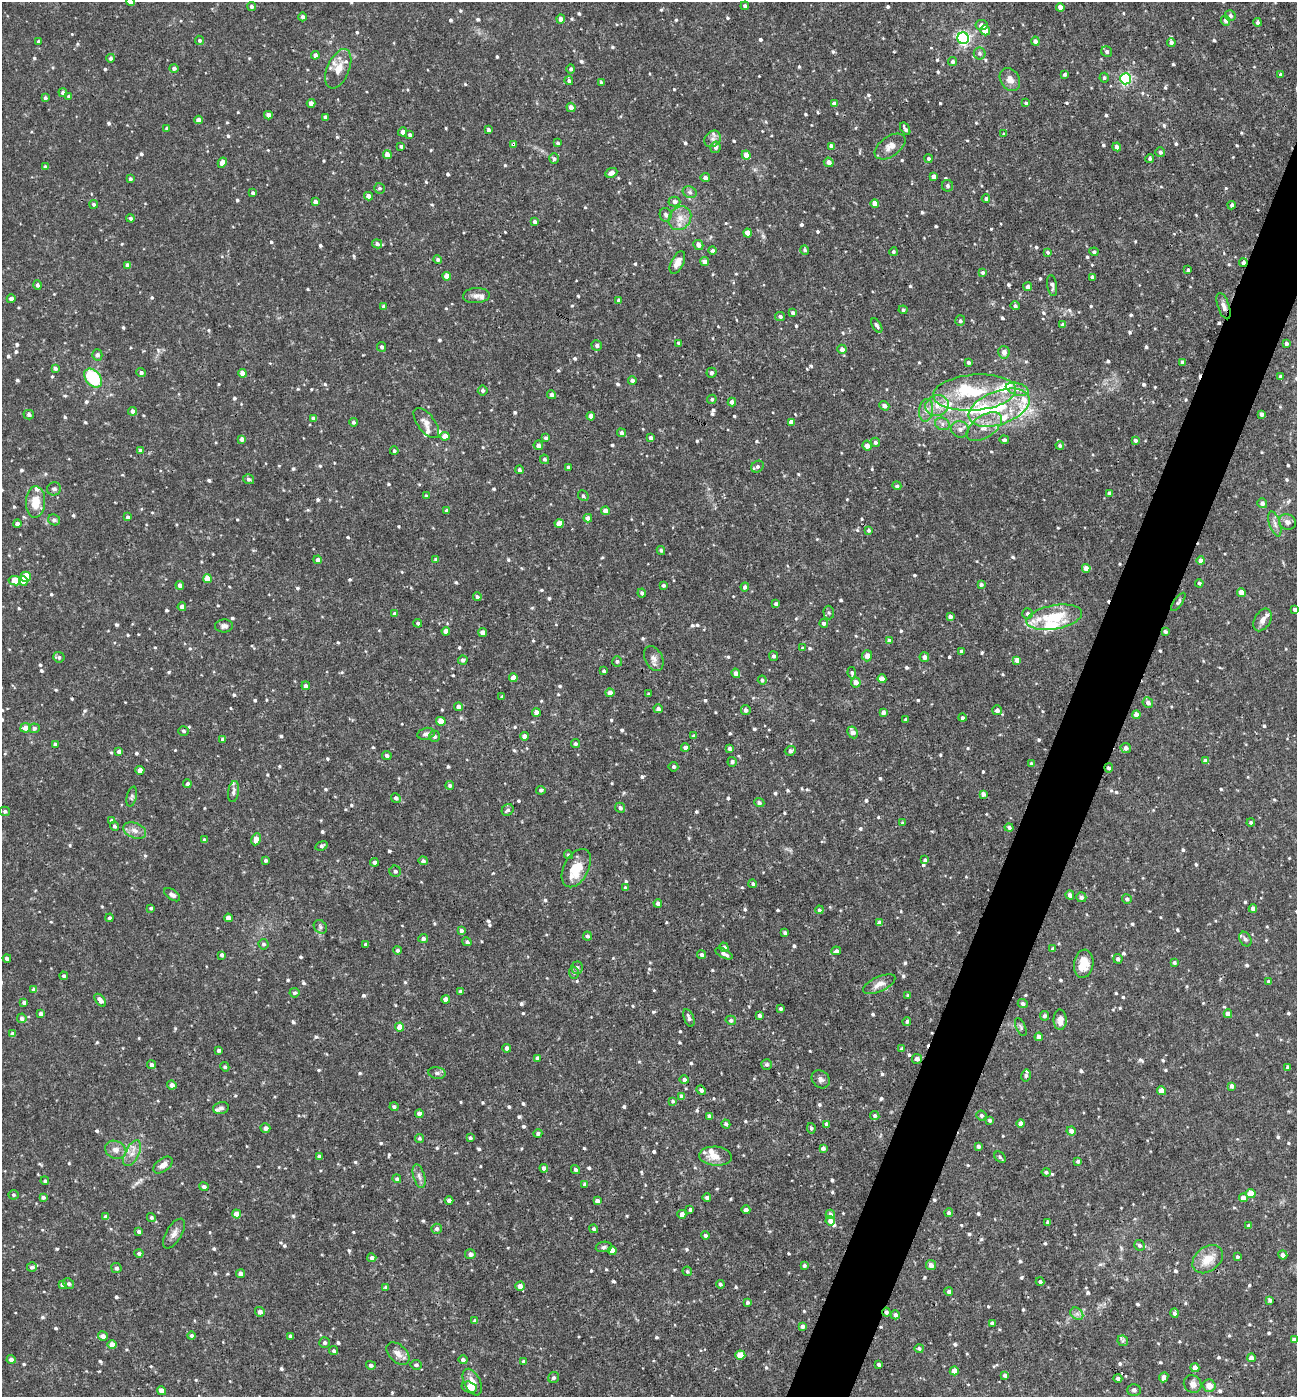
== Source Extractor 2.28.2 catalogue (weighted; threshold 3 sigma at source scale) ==
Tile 10 of 4 x 4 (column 2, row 3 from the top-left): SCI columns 1435-2729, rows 1396-2790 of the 5592 x 5579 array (HDU 1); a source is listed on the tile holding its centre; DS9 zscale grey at full resolution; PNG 1299 x 1399 px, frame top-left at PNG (2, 2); each listed source drawn as its Kron ellipse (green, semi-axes under 4 px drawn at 4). Shown black and unused: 4% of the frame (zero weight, under 3 of 4 exposures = <1% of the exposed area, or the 3 px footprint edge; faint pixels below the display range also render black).
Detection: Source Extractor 2.28.2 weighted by HDU 2 'WHT'; one run over the whole footprint, this tile lists its part. Background 0.019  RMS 0.0026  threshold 0.0117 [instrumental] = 3 sigma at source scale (4.5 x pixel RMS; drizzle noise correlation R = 1.50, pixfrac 1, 0.05/0.05 arcsec/px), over >= 5 px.
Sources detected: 956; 3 cosmic-ray / hot-pixel residue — neither listed nor drawn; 24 inside a brighter listed object's ellipse — not listed separately; of the other 929, all 500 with FLUX_AUTO >= 0.492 (the completeness limit of this list) listed and drawn (429 fainter detections not listed), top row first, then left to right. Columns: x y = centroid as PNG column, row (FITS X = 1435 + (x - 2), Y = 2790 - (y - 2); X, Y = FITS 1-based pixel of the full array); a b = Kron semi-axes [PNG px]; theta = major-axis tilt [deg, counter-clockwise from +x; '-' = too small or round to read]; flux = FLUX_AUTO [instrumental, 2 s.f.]
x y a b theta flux
131 2 4 4 - 2.6
251 6 4 4 - 0.66
745 6 4 4 - 0.69
1060 7 4 4 - 1.7
1230 16 5 5 - 0.72
303 17 4 4 - 0.69
561 19 4 4 - 1.2
1225 21 5 4 - 0.76
1258 22 4 4 - 0.85
981 25 6 5 - 1
985 30 5 4 - 3.9
963 38 6 5 - 62
199 40 5 4 - 0.5
1035 41 4 4 - 0.87
38 42 3 3 - 0.53
1171 42 4 4 - 0.69
1107 51 6 5 - 0.58
980 53 6 6 - 0.62
315 55 4 4 - 0.81
111 58 4 4 - 0.54
953 62 5 4 - 0.55
174 68 5 4 - 0.74
338 69 21 11 67 3.9
571 69 4 4 - 0.6
1065 74 4 3 - 0.53
1281 74 4 3 - 0.53
1104 78 5 4 - 0.5
1010 79 12 9 -57 2
1125 79 5 5 - 44
569 81 4 4 - 0.55
601 83 4 3 - 0.52
63 93 4 4 - 0.55
69 97 4 4 - 0.56
45 98 4 4 - 0.53
311 103 4 4 - 1.4
1026 103 3 3 - 0.52
834 104 4 4 - 1.4
571 107 4 4 - 1.2
268 115 4 4 - 1.2
325 117 4 3 - 0.86
198 120 4 4 - 1.5
167 128 4 4 - 0.69
905 129 7 3 -57 0.67
488 130 4 3 - 0.6
403 132 4 4 - 1.1
1004 134 4 4 - 0.56
410 135 4 4 - 0.63
713 139 9 7 47 1.1
558 143 3 3 - 0.51
513 145 4 4 - 0.58
401 146 4 4 - 0.5
831 146 4 4 - 1.1
890 146 17 10 35 2.2
716 147 6 5 - 0.79
1117 147 4 4 - 1
1160 152 5 4 - 0.67
387 155 4 4 - 2
746 155 5 4 - 2.4
1150 158 4 4 - 0.55
554 159 5 5 - 0.64
928 159 4 4 - 0.53
829 162 5 4 - 1.5
222 163 5 4 - 1.8
45 167 4 3 - 0.65
611 173 6 4 24 1.2
934 176 4 4 - 1.4
705 178 4 4 - 1.1
130 179 3 3 - 0.51
948 186 6 5 - 0.61
379 188 5 5 - 0.54
690 192 7 5 -22 0.67
253 193 4 3 - 0.54
368 196 4 4 - 1.8
986 199 4 4 - 0.63
315 202 4 4 - 0.96
674 202 6 5 - 0.96
94 204 4 4 - 0.53
875 204 4 4 - 2.4
1232 205 4 3 - 0.75
666 215 7 6 - 0.84
131 218 4 4 - 0.5
680 218 13 10 54 2.7
534 222 4 4 - 0.77
748 233 4 4 - 2.7
377 244 5 4 - 0.79
698 245 5 5 - 1.3
713 250 4 4 - 0.63
805 250 4 4 - 0.52
893 252 4 4 - 0.5
1048 252 4 3 - 0.61
1094 252 4 4 - 0.6
438 259 4 4 - 0.63
677 262 12 6 63 1.7
705 262 4 4 - 1.3
1243 263 4 4 - 1
128 265 4 3 - 0.79
1188 270 4 3 - 0.59
983 272 4 4 - 0.54
447 276 4 4 - 2.3
1092 277 3 3 - 0.51
37 285 4 4 - 0.62
1052 286 10 5 -81 0.77
1028 287 4 4 - 0.88
476 296 13 7 4 1.3
11 299 4 4 - 0.86
619 300 4 4 - 0.7
1015 306 5 4 - 0.62
1224 306 13 5 -71 1.2
384 307 4 4 - 0.87
903 310 4 4 - 0.52
793 313 3 3 - 0.6
780 316 5 4 - 0.69
960 321 5 5 - 0.52
877 325 8 4 -59 0.73
1063 325 4 4 - 0.91
679 343 4 3 - 0.64
1286 344 4 4 - 0.62
597 345 5 5 - 0.76
382 347 5 4 - 0.68
842 349 4 4 - 1.2
1004 352 6 5 - 1.4
97 355 5 5 - 0.77
968 362 4 3 - 0.57
1182 362 4 3 - 0.53
55 368 4 4 - 0.74
141 373 5 4 - 0.74
242 373 4 4 - 1.6
711 373 5 5 - 0.68
1281 376 3 3 - 0.72
93 378 10 7 -50 14
632 380 4 4 - 0.81
1017 389 12 6 -17 1.6
483 390 5 5 - 0.78
974 393 42 18 5 15
552 395 4 4 - 1.1
712 399 5 4 - 0.53
732 402 4 4 - 0.97
884 406 5 4 - 1.1
937 406 12 10 15 2.9
999 408 32 16 20 13
926 410 11 7 83 1.5
133 411 4 4 - 1
1262 414 4 3 - 0.89
29 415 5 4 - 0.66
591 416 4 4 - 2
313 418 4 4 - 1
353 422 4 4 - 0.67
791 422 4 4 - 2
426 423 18 8 -52 1.8
942 424 7 6 - 0.85
984 427 20 11 35 3.5
960 429 9 8 - 1.2
621 433 4 4 - 0.64
445 436 4 4 - 2
546 438 4 4 - 0.55
650 438 4 3 - 0.75
242 439 4 4 - 1
1004 440 5 4 - 0.63
1135 440 4 4 - 0.58
875 442 5 4 - 0.67
538 445 5 4 - 1
1060 445 4 4 - 0.53
867 446 5 4 - 1.5
140 451 4 4 - 0.94
394 451 4 4 - 0.5
545 459 5 4 - 0.61
568 467 3 3 - 0.62
757 467 7 5 36 0.74
519 470 4 4 - 0.6
249 479 5 5 - 0.71
897 486 5 4 - 0.54
54 489 7 6 - 0.87
1109 493 4 3 - 0.73
426 496 3 3 - 0.58
583 496 6 4 -47 0.59
35 502 16 9 88 4.7
1262 503 5 5 - 0.89
447 510 4 3 - 0.52
605 511 4 4 - 1.5
128 517 4 3 - 0.59
588 518 4 4 - 1.2
54 520 6 5 - 0.78
1287 522 8 8 - 1
17 524 4 4 - 0.84
559 524 4 4 - 2.5
1275 524 13 5 -72 1.1
869 530 4 4 - 0.56
661 550 4 4 - 0.51
318 560 4 4 - 1.1
436 560 4 3 - 0.79
1201 561 4 4 - 1.8
1086 568 4 4 - 2
26 577 5 5 - 7.4
207 579 4 4 - 2.8
15 581 6 4 -10 4.3
23 581 5 3 - 1.4
1199 583 4 4 - 0.53
981 584 4 4 - 0.6
180 585 4 4 - 0.86
663 585 4 3 - 0.52
745 587 4 4 - 0.87
1241 592 4 4 - 2.5
642 593 4 4 - 0.76
477 597 4 4 - 0.56
1178 602 11 4 55 0.56
776 604 3 3 - 0.51
182 607 4 4 - 1
1295 609 4 3 - 0.67
829 613 7 5 -88 0.5
395 614 4 4 - 0.95
1028 614 5 5 - 0.74
950 616 4 3 - 0.81
1054 617 28 12 10 10
1263 620 12 8 60 1.5
418 623 4 4 - 0.53
824 623 4 4 - 0.77
224 626 9 6 5 0.97
446 631 4 4 - 1.8
1165 631 4 3 - 0.55
483 633 4 4 - 2.2
889 641 4 4 - 0.87
803 648 4 4 - 0.61
961 651 3 3 - 0.65
774 656 5 4 - 0.63
867 656 6 5 - 1.2
59 657 6 5 - 0.57
924 657 5 5 - 1.2
654 659 13 8 -63 1.4
463 660 4 4 - 0.82
1017 660 4 4 - 1.6
617 661 5 5 - 0.58
604 671 3 3 - 0.51
736 673 5 4 - 1.3
852 673 6 4 -80 0.51
513 678 4 4 - 1.9
882 679 4 4 - 1.9
762 680 4 4 - 0.58
856 682 5 5 - 1.6
306 686 4 4 - 0.98
610 693 4 4 - 1.7
649 694 4 3 - 0.53
502 697 3 3 - 0.52
1148 703 5 5 - 1.1
458 707 4 4 - 1.4
658 709 4 4 - 0.85
746 710 5 5 - 0.85
997 710 5 5 - 1.1
536 712 4 4 - 1.8
883 712 4 4 - 0.89
1136 715 4 4 - 1.5
962 718 4 4 - 0.61
906 720 4 3 - 0.59
441 721 5 4 - 4.2
25 728 5 5 - 1.9
34 728 5 5 - 0.59
183 731 5 5 - 0.6
852 732 6 5 - 1.4
426 734 9 6 14 0.84
434 736 6 5 - 0.79
524 736 4 4 - 1.4
694 736 3 3 - 0.66
223 739 4 3 - 0.66
55 744 4 4 - 0.69
575 744 4 4 - 0.52
685 748 4 4 - 1
729 748 4 3 - 0.56
1126 748 5 5 - 1.1
790 751 6 4 24 0.9
119 752 4 4 - 1.3
387 756 5 4 - 0.72
1205 761 4 4 - 1.2
732 762 5 4 - 0.67
1031 764 4 3 - 0.76
673 767 5 4 - 0.54
1109 768 4 4 - 0.63
140 770 4 4 - 1.9
187 784 4 4 - 0.56
450 785 4 4 - 0.61
541 790 5 4 - 0.51
234 792 11 5 80 0.78
983 794 4 4 - 1.2
132 797 10 5 76 0.59
396 798 5 4 - 0.76
759 803 5 4 - 0.65
620 808 5 4 - 0.73
508 810 6 5 - 0.63
5 811 5 5 - 0.54
112 820 4 4 - 0.51
903 823 3 3 - 0.5
1251 823 4 4 - 0.57
114 826 4 4 - 0.64
1009 827 4 4 - 0.68
135 830 12 7 -21 1.6
256 839 6 4 80 1.8
205 840 4 3 - 0.82
322 846 6 4 21 0.55
568 855 4 4 - 0.54
265 860 3 3 - 0.5
925 860 4 3 - 0.6
423 861 5 4 - 0.67
374 862 4 4 - 0.75
576 868 21 12 62 6.3
395 871 6 5 - 0.72
753 884 4 4 - 0.5
625 888 4 3 - 0.56
172 895 9 5 -34 0.82
1070 895 4 4 - 0.9
1081 897 5 5 - 0.85
1127 899 5 4 - 0.67
658 903 4 4 - 0.9
151 908 4 3 - 0.56
1253 909 4 4 - 1.2
819 910 4 4 - 0.55
110 918 4 4 - 0.54
228 918 4 4 - 1.3
879 923 4 4 - 1.1
320 927 7 6 - 0.59
461 930 4 4 - 0.67
785 933 4 4 - 0.57
587 936 4 4 - 0.58
423 938 5 4 - 0.89
1245 939 8 5 -59 0.72
467 942 5 4 - 0.66
263 944 5 5 - 0.55
366 944 4 3 - 0.73
724 947 5 4 - 1.1
1053 949 4 3 - 0.68
397 950 4 4 - 0.53
836 951 5 4 - 0.59
724 954 9 4 -27 1
222 955 4 3 - 0.72
702 955 4 4 - 0.81
7 958 4 3 - 0.72
1118 959 5 4 - 0.79
1174 962 4 3 - 0.56
1084 964 14 9 81 4.2
577 968 6 6 - 0.68
574 973 6 5 - 0.53
64 976 4 4 - 0.54
1269 981 4 4 - 0.55
879 984 17 7 25 2
34 990 4 4 - 1.3
460 992 4 4 - 0.96
294 993 5 4 - 0.58
908 996 3 3 - 0.63
446 999 4 4 - 1.7
100 1000 7 4 -52 1.4
24 1002 4 4 - 0.59
1023 1004 5 4 - 0.72
781 1009 3 3 - 0.57
41 1014 4 3 - 0.94
1228 1014 4 4 - 1.7
759 1016 4 4 - 0.7
1044 1016 5 4 - 0.62
22 1018 5 4 - 0.83
689 1018 9 5 -68 0.96
731 1020 5 4 - 0.66
1060 1020 10 6 -89 2
907 1021 4 4 - 0.52
400 1027 4 4 - 2.6
1021 1027 9 4 -66 0.57
12 1034 4 4 - 1.1
1039 1037 4 4 - 1.5
507 1048 4 4 - 1
902 1049 4 4 - 0.55
219 1050 4 3 - 0.67
537 1058 4 3 - 0.6
917 1059 5 5 - 1.2
766 1064 5 5 - 0.49
151 1065 4 4 - 0.79
225 1067 5 4 - 0.52
1288 1067 4 3 - 0.78
437 1073 8 6 -8 0.74
1026 1075 6 5 - 0.58
821 1079 10 8 -43 1
684 1080 5 4 - 0.75
172 1085 5 4 - 1.2
1232 1086 4 4 - 0.88
701 1090 5 4 - 0.75
1161 1091 4 4 - 3
682 1097 4 4 - 1.4
673 1101 4 4 - 0.5
394 1107 4 4 - 0.63
221 1108 8 6 13 0.76
419 1114 4 4 - 1.2
709 1116 4 3 - 0.72
875 1116 5 4 - 0.49
981 1116 5 4 - 0.61
990 1120 4 3 - 0.51
1021 1123 4 4 - 1.3
726 1124 4 4 - 0.65
826 1124 4 3 - 0.8
265 1128 5 4 - 1
811 1128 5 4 - 0.54
1071 1131 4 4 - 1.2
538 1133 4 4 - 0.56
419 1138 4 4 - 0.49
470 1138 4 4 - 0.58
979 1146 4 3 - 0.75
823 1148 4 4 - 0.85
116 1150 11 8 -24 1.7
132 1153 14 7 62 1.9
319 1156 4 3 - 0.94
715 1156 16 9 -4 3.2
1000 1157 6 4 -45 0.5
1078 1161 3 3 - 0.53
163 1165 11 6 38 1.5
544 1168 4 4 - 1
575 1170 5 4 - 0.6
1046 1172 4 4 - 0.51
419 1176 12 5 -73 1.1
397 1179 4 4 - 0.5
45 1181 4 4 - 0.55
585 1184 4 4 - 0.85
204 1187 5 4 - 0.86
1251 1194 5 4 - 4.6
13 1195 5 5 - 0.53
43 1197 4 3 - 0.6
707 1198 4 4 - 0.66
1243 1198 4 4 - 2
449 1201 4 4 - 1.2
597 1201 4 4 - 1.2
690 1209 3 3 - 0.57
746 1210 4 4 - 1.2
949 1213 4 4 - 0.65
236 1214 4 4 - 2.3
682 1214 4 4 - 1.4
830 1214 4 4 - 1.1
106 1217 4 4 - 1.1
151 1217 4 4 - 0.51
830 1221 5 4 - 1.3
1048 1222 4 3 - 0.6
1249 1226 4 4 - 0.85
437 1229 5 5 - 0.74
593 1229 4 4 - 0.51
139 1232 4 3 - 0.78
174 1234 17 7 59 1.6
705 1235 4 4 - 0.65
1139 1245 6 5 - 0.64
604 1247 8 5 9 0.63
612 1251 4 4 - 2.5
139 1253 4 4 - 0.58
470 1254 5 5 - 0.83
1283 1255 4 4 - 0.98
1238 1257 3 3 - 0.51
372 1258 4 4 - 0.86
1208 1259 17 12 38 4.4
804 1265 3 3 - 0.55
931 1265 5 5 - 1.4
32 1267 5 4 - 0.68
116 1268 5 5 - 0.76
687 1271 5 4 - 0.51
241 1274 4 4 - 1.4
1040 1282 4 4 - 0.5
69 1284 5 5 - 0.58
720 1284 4 4 - 0.56
62 1285 4 4 - 1
520 1286 5 4 - 1.6
386 1287 4 4 - 0.59
949 1291 4 4 - 0.6
1270 1300 4 4 - 0.54
747 1302 4 3 - 0.53
260 1312 5 4 - 1.3
886 1312 4 4 - 0.55
1175 1313 5 4 - 0.67
1077 1314 7 5 -43 0.8
895 1315 4 4 - 0.67
475 1321 4 4 - 0.82
992 1323 4 3 - 0.58
802 1326 4 4 - 1.1
103 1336 5 4 - 1.1
192 1336 4 4 - 0.68
290 1336 3 3 - 0.5
1294 1340 4 4 - 1.1
1123 1341 5 5 - 0.51
324 1342 5 5 - 0.63
112 1345 4 4 - 2.2
919 1348 5 4 - 0.5
334 1351 4 4 - 0.56
398 1353 14 8 -44 2
740 1355 5 4 - 4.7
1251 1358 4 4 - 1.3
11 1359 4 4 - 0.95
463 1360 4 4 - 0.77
523 1362 3 3 - 0.7
879 1364 4 3 - 0.51
371 1365 5 4 - 0.7
416 1365 6 5 - 0.63
1195 1368 4 4 - 1.5
954 1371 4 4 - 2
1005 1375 4 4 - 0.76
1164 1377 5 4 - 1.1
554 1378 6 5 - 0.63
1118 1378 4 4 - 0.8
472 1382 14 8 -62 2.4
1193 1384 9 8 - 1.6
1209 1386 6 6 - 2.3
469 1387 8 5 -16 2.6
1134 1390 6 6 - 0.7
161 1391 5 4 - 1.8
Overlapping masked pixels (flux is a lower limit): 8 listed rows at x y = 513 145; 1243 263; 1224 306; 1165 631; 1109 768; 7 958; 917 1059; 886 1312
Isophote crosses this tile's border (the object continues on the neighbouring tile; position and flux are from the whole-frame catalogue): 2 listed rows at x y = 131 2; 469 1387